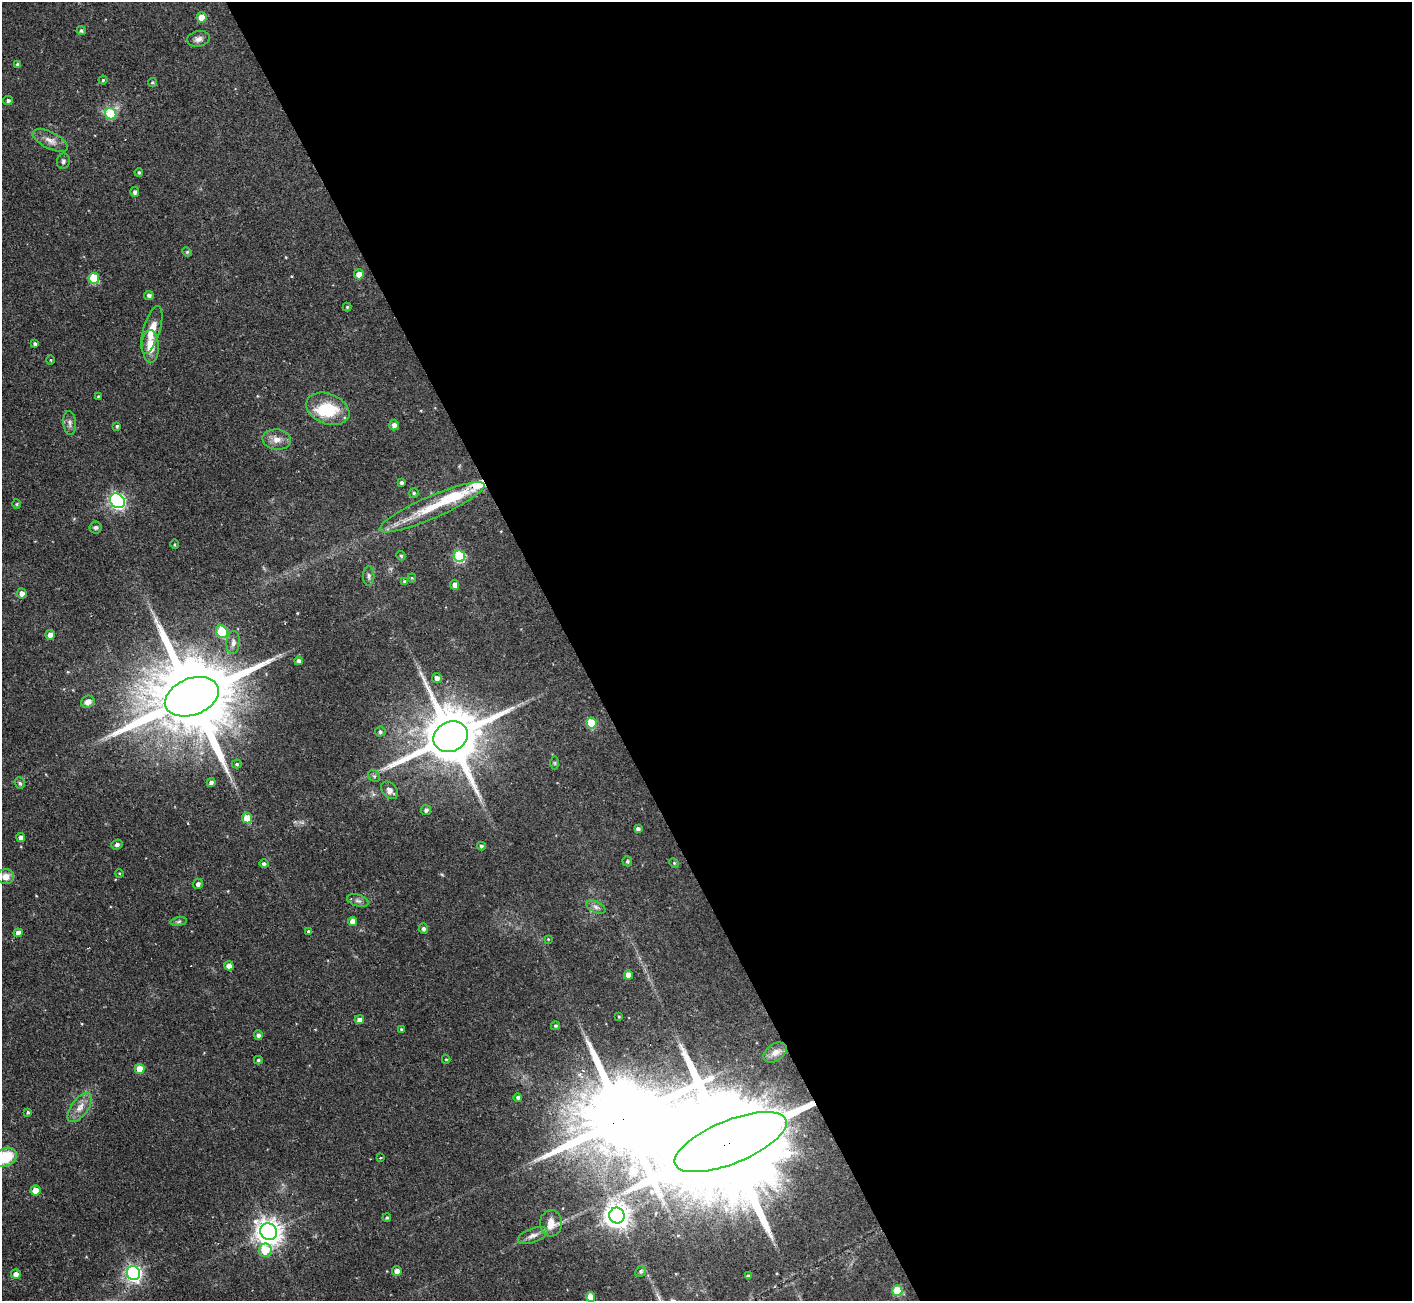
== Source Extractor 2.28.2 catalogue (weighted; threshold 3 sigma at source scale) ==
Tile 8 of 4 x 4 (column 4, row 2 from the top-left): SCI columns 4232-5641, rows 2746-4044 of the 5641 x 5624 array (HDU 1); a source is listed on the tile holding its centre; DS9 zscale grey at full resolution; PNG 1414 x 1303 px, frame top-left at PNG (2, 2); each listed source drawn as its Kron ellipse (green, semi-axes under 4 px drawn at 4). Shown black and unused: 59% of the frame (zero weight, under 2 of 3 exposures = <1% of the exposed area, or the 3 px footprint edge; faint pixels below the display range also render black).
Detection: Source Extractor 2.28.2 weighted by HDU 2 'WHT'; one run over the whole footprint, this tile lists its part. Background 0.0722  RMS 0.0059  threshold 0.0263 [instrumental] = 3 sigma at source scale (4.5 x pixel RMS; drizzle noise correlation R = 1.50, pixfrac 1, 0.05/0.05 arcsec/px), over >= 5 px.
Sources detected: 112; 2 inside a brighter object's white glare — neither listed nor drawn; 2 inside a brighter listed object's ellipse — not listed separately; the other 108 listed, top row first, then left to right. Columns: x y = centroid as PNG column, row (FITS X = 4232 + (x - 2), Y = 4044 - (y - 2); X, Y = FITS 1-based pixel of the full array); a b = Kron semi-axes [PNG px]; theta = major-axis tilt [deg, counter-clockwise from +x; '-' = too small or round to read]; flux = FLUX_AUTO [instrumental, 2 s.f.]
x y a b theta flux
202 17 5 5 - 11
81 31 4 4 - 1.3
198 39 11 7 9 2.8
18 65 4 4 - 2.1
103 80 4 4 - 0.81
152 82 4 4 - 0.8
8 101 5 4 - 1.6
111 114 6 5 - 26
50 140 19 8 -26 4.8
63 161 7 6 - 1.4
139 172 4 4 - 0.88
135 192 5 4 - 1.4
187 252 5 4 - 0.62
359 274 5 5 - 5.6
94 278 5 5 - 28
149 295 5 4 - 1.7
347 307 4 4 - 0.82
152 330 24 8 73 9.1
35 344 3 3 - 1
150 346 16 8 -88 10
51 360 5 3 - 0.48
98 396 4 3 - 0.58
328 409 22 15 -21 24
70 423 12 6 -86 2.3
394 425 5 5 - 2.6
117 426 4 4 - 1
277 439 14 10 -5 5.1
401 483 4 3 - 1.4
414 493 5 4 - 0.89
117 501 8 6 -45 150
17 504 5 3 - 0.59
432 507 57 11 24 25
96 527 6 6 - 1.4
174 544 5 3 - 0.58
401 556 5 4 - 0.97
459 556 6 5 - 45
369 576 10 5 89 1.7
412 578 4 4 - 0.61
405 582 4 4 - 1.2
455 585 5 4 - 3.8
22 593 5 5 - 3.5
222 632 6 5 - 29
50 635 5 5 - 4
233 642 11 6 86 2.8
298 661 4 4 - 1.5
437 678 5 5 - 2.3
192 697 28 18 22 11000
88 702 7 6 - 3.2
591 723 5 5 - 24
380 732 5 5 - 1.3
451 737 18 15 25 4700
555 763 7 4 90 0.89
237 764 5 4 - 0.95
374 776 6 5 - 1.2
211 782 4 4 - 2
20 783 6 5 - 1.5
390 790 10 7 -47 3.7
426 810 5 5 - 1.8
247 818 5 5 - 11
638 829 4 4 - 1.8
21 838 4 4 - 2.4
117 845 6 5 - 1.4
481 846 4 4 - 1.3
627 861 5 4 - 1
674 863 5 4 - 0.66
264 864 5 4 - 1.3
119 873 4 3 - 0.45
6 877 8 7 - 3.7
198 884 5 5 - 1.9
358 901 11 6 -18 2
596 907 10 5 -26 2.2
353 921 4 4 - 4.2
179 922 8 4 9 1.2
423 929 5 4 - 1.6
308 931 4 4 - 0.83
18 933 4 4 - 3.3
548 939 4 3 - 0.44
229 966 4 4 - 4.1
628 975 5 4 - 4.4
619 1017 4 3 - 0.63
359 1020 5 4 - 2.7
555 1026 4 4 - 0.94
401 1029 4 3 - 0.83
258 1035 5 4 - 1.7
775 1052 13 8 35 3.6
446 1059 4 4 - 0.58
258 1060 4 4 - 1
140 1069 5 5 - 9
518 1097 4 4 - 1.5
80 1107 17 8 54 5.5
28 1112 4 4 - 0.85
731 1142 60 21 22 31000
5 1157 12 9 23 21
380 1158 3 3 - 1.4
35 1191 5 5 - 5.8
617 1215 8 7 - 520
387 1218 4 4 - 0.85
551 1223 13 11 -89 7.3
269 1232 8 8 - 600
533 1236 15 7 20 3.3
265 1250 7 6 - 20
397 1271 5 4 - 3.4
641 1271 5 5 - 1.3
133 1273 7 6 - 180
16 1274 5 5 - 3
748 1276 4 4 - 0.71
897 1290 5 5 - 19
590 1297 5 4 - 6.8
Overlapping masked pixels (flux is a lower limit): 1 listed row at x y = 731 1142
Isophote crosses this tile's border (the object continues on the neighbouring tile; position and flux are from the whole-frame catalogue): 1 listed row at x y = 5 1157